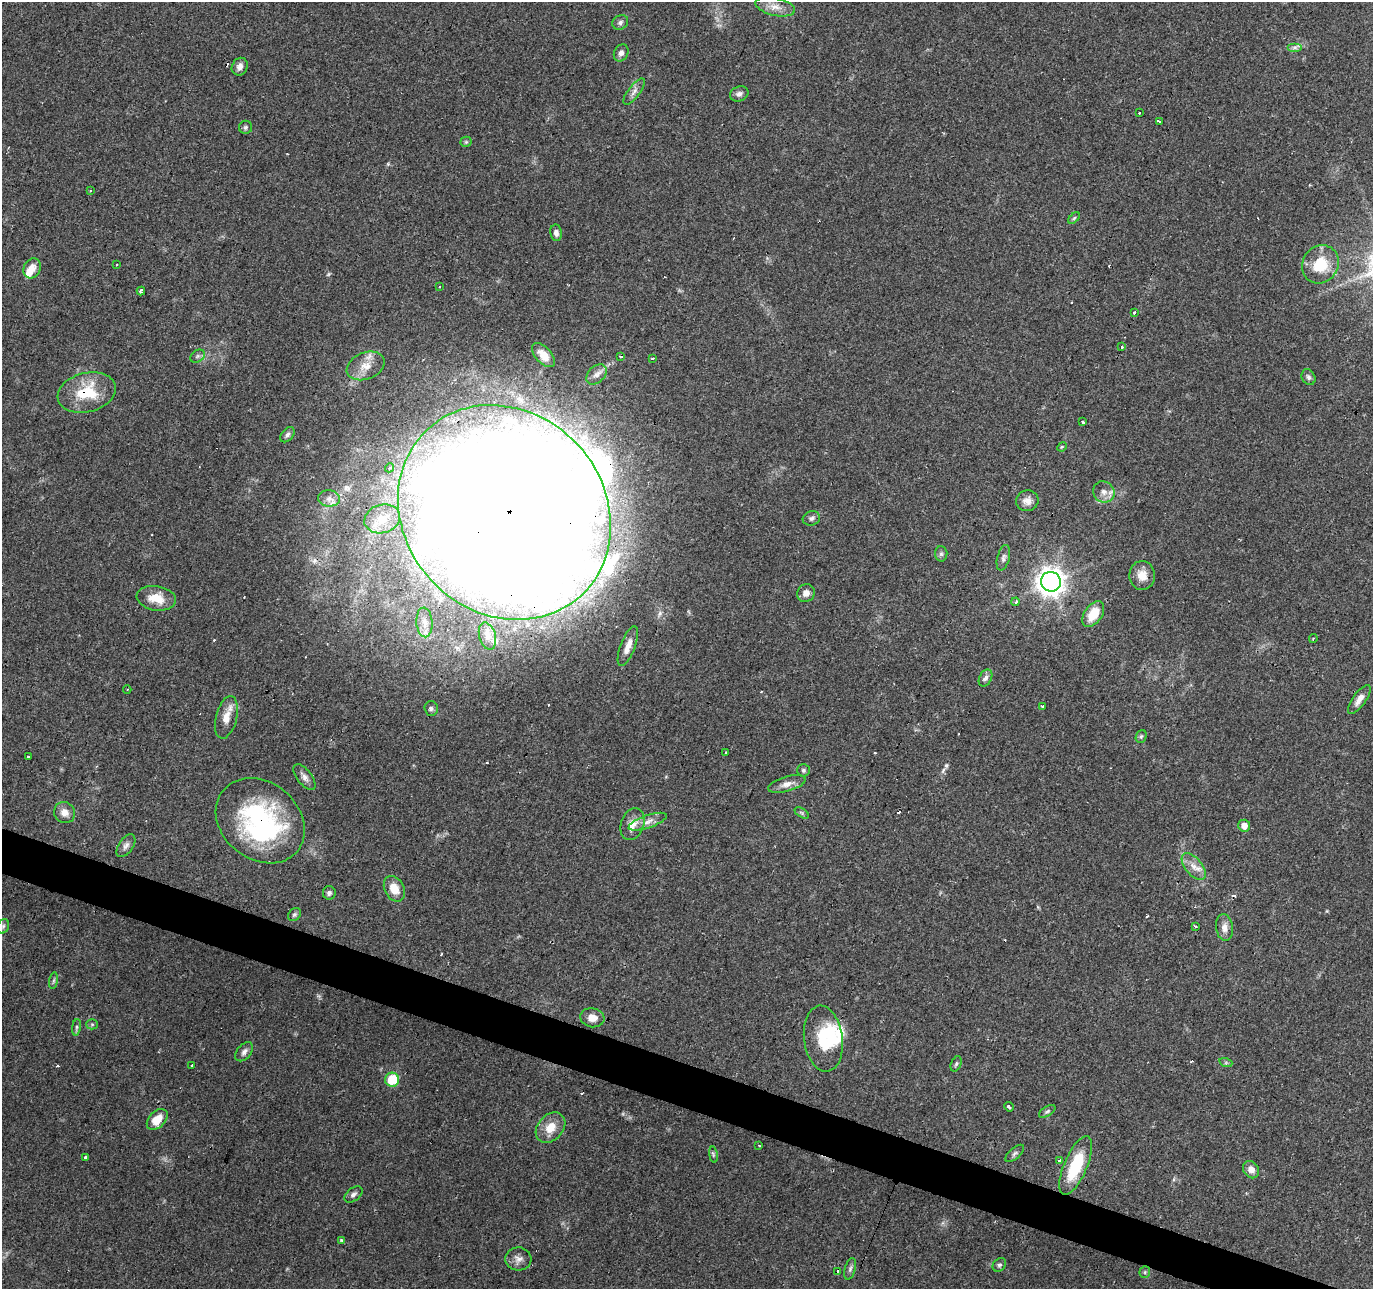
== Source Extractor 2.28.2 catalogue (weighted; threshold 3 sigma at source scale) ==
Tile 6 of 4 x 4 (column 2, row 2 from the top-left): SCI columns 1380-2750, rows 2851-4137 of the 5493 x 5634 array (HDU 1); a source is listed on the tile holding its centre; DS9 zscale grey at full resolution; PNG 1375 x 1291 px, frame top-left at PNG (2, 2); each listed source drawn as its Kron ellipse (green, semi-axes under 4 px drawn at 4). Shown black and unused: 3% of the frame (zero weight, under 2 of 3 exposures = <1% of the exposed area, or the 3 px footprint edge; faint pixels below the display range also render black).
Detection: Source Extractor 2.28.2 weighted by HDU 2 'WHT'; one run over the whole footprint, this tile lists its part. Background 0.0634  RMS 0.0049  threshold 0.022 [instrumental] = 3 sigma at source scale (4.5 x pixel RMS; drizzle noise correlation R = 1.50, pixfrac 1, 0.0396/0.0396 arcsec/px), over >= 5 px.
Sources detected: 130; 3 inside a brighter object's white glare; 16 cosmic-ray / hot-pixel residue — neither listed nor drawn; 6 inside a brighter listed object's ellipse — not listed separately; the other 105 listed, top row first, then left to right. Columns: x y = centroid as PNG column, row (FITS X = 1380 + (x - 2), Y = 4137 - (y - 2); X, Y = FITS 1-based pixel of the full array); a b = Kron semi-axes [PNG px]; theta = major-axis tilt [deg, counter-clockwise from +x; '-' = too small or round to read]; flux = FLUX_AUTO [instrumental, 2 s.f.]
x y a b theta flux
775 7 20 9 -13 5.5
620 22 8 7 - 1.5
1295 47 7 4 0 1.4
621 53 9 7 61 2.4
240 67 9 7 60 2.5
634 91 16 6 53 2.6
739 94 9 7 22 1.9
1140 113 3 2 - 0.82
1159 121 3 3 - 6.4
245 127 6 6 - 1
466 142 5 5 - 0.69
90 191 2 2 - 0.54
1074 218 7 4 45 0.78
556 233 8 6 -80 2.1
1320 264 20 17 56 16
117 265 3 2 - 0.66
32 268 10 8 65 5
439 287 3 2 - 0.68
141 291 4 4 - 1.6
1135 313 3 3 - 2.9
1122 347 3 3 - 1.8
543 355 15 8 -47 5
198 356 8 6 36 1.3
621 357 3 3 - 1.2
652 358 3 2 - 0.7
366 366 19 13 22 7.4
596 374 12 8 44 2.8
1308 377 8 6 -62 1.4
87 392 30 19 14 21
1082 422 4 3 - 1.7
287 435 9 6 51 1.5
1062 447 5 4 - 0.54
390 468 5 4 - 1.4
1104 492 11 10 - 3.6
329 498 11 8 -3 2.6
1027 501 11 10 - 3.4
504 512 113 100 -47 3300
811 518 9 7 14 1.5
382 519 18 14 17 8
941 554 7 6 - 1.1
1003 558 13 6 75 1.8
1142 575 14 12 -88 5.8
1051 582 10 9 - 470
806 593 9 8 - 3
156 598 20 12 -9 8.7
1015 602 4 3 - 1.4
1093 614 14 8 55 10
424 622 15 8 -86 3.7
487 636 14 8 -74 3.3
1313 639 4 3 - 0.68
628 646 21 7 69 4.9
985 678 9 6 62 1.8
127 690 4 3 - 0.57
1359 699 17 6 54 3.7
1043 706 3 3 - 1.5
431 708 7 7 - 1.4
226 717 22 10 76 6
1141 736 7 5 68 0.86
726 753 3 3 - 2.6
28 757 3 3 - 1.6
803 770 6 6 - 1
304 777 15 7 -52 2.6
787 784 19 7 16 3.9
64 813 11 10 - 4.3
802 813 8 4 -32 0.84
260 821 48 38 -39 74
648 822 20 6 19 3.8
632 824 16 11 71 5.4
1244 826 6 6 - 3.9
126 846 13 7 56 2.2
1194 866 16 8 -50 4.7
394 889 13 9 -62 7.1
329 893 7 6 - 1.4
294 914 7 5 44 0.98
3 926 7 5 69 1.1
1195 926 3 3 - 2.3
1224 927 13 8 -82 3.2
54 981 8 4 81 1.1
592 1018 12 9 -9 4.1
92 1024 5 5 - 0.68
76 1027 8 4 82 1.1
823 1039 33 19 -82 22
244 1052 11 7 50 2.1
1226 1063 6 4 -18 0.76
956 1064 8 5 69 1
192 1065 3 3 - 4
392 1080 7 7 - 17
1009 1107 5 3 - 1.3
1047 1111 9 5 32 1
157 1119 12 8 45 8.1
550 1128 17 12 48 7.8
759 1145 3 2 - 0.78
1015 1153 11 5 42 1.3
713 1155 8 4 -81 0.8
85 1157 3 3 - 1.9
1059 1160 3 3 - 7
1076 1166 31 11 67 25
1251 1170 9 7 -56 3.5
353 1194 10 6 38 1.7
341 1240 3 3 - 1.6
518 1259 13 11 -3 3.3
999 1265 7 6 - 1.1
850 1269 11 5 74 1.4
837 1272 4 3 - 1.7
1145 1272 6 5 - 0.83
Overlapping masked pixels (flux is a lower limit): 4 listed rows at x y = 87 392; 504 512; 260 821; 823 1039
Unlisted compact peaks at least as high as the median listed source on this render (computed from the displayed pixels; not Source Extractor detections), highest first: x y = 946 765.